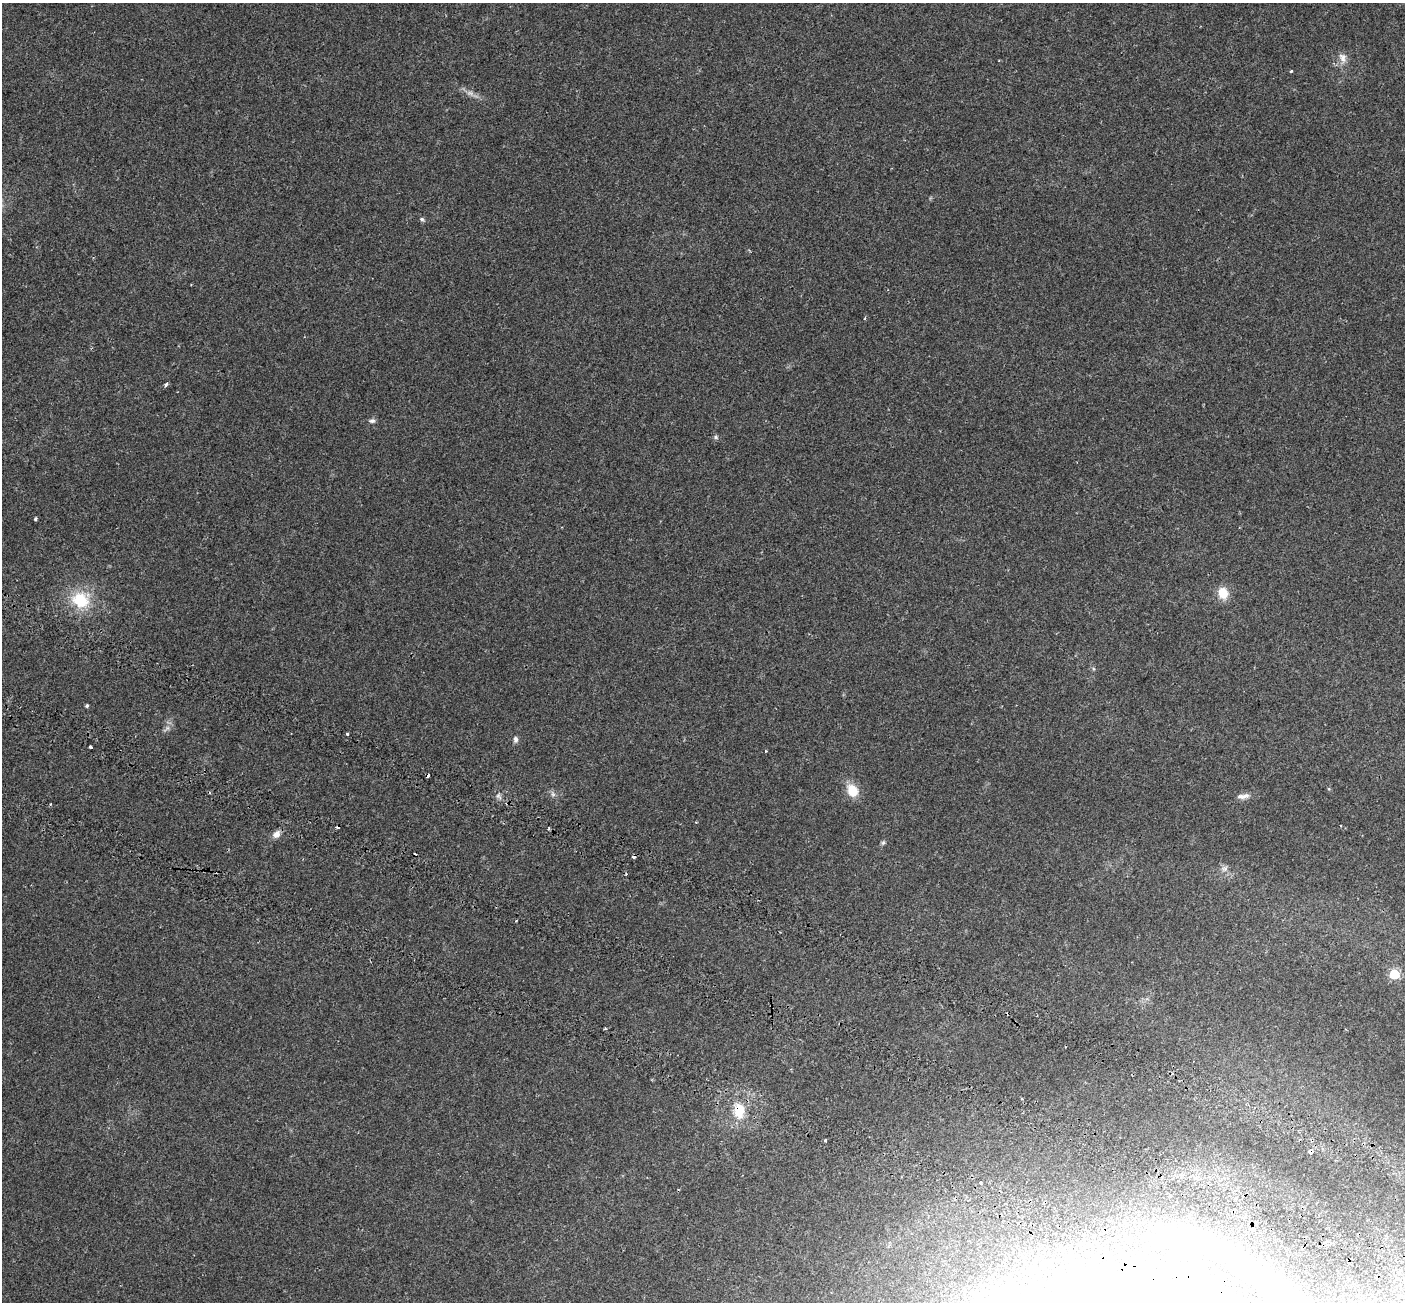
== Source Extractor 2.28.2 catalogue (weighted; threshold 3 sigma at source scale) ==
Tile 6 of 4 x 4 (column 2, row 2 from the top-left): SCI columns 1863-3265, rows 3272-4571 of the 6198 x 6388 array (HDU 1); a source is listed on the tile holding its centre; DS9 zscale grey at full resolution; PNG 1407 x 1304 px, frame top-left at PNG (2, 3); no overlay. Shown black and unused: <1% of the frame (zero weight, under 2 of 3 exposures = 8% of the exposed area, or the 3 px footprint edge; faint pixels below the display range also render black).
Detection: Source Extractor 2.28.2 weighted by HDU 2 'WHT'; one run over the whole footprint, this tile lists its part. Background 0.0576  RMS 0.0048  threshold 0.0215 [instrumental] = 3 sigma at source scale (4.5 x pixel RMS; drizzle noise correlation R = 1.50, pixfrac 1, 0.0396/0.0396 arcsec/px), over >= 5 px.
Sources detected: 38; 3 too faint to see at this stretch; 1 inside a brighter object's white glare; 5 cosmic-ray / hot-pixel residue — not listed; the other 29 listed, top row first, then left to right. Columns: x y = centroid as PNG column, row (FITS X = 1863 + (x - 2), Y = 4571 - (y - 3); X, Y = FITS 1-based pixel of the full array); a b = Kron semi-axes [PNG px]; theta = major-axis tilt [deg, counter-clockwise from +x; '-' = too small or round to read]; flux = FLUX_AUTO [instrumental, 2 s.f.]
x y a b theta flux
1343 58 14 10 -70 3.2
1291 71 3 3 - 0.56
422 219 7 5 -36 0.89
166 384 4 3 - 4
372 421 9 6 6 1.1
716 437 7 5 -23 0.85
35 519 4 3 - 0.67
1223 593 12 10 -71 7.8
80 600 22 20 -5 19
87 706 4 4 - 0.7
347 734 3 3 - 1.3
516 739 8 6 -89 1.3
90 747 3 3 - 0.93
766 751 3 3 - 0.35
852 790 14 11 -58 8.8
1243 796 18 7 7 2.7
549 828 4 3 - 0.51
276 834 10 8 45 2.8
883 843 7 5 63 0.85
1225 869 9 8 - 1.9
1394 974 6 6 - 26
605 1029 3 3 - 0.58
1022 1099 3 3 - 1.1
739 1111 19 13 -83 10
825 1141 3 3 - 1.4
1310 1152 4 4 - 7.9
981 1182 3 3 - 1.2
1170 1196 4 3 - 1.4
1256 1222 3 3 - 1.5
Overlapping masked pixels (flux is a lower limit): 2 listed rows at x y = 739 1111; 1310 1152